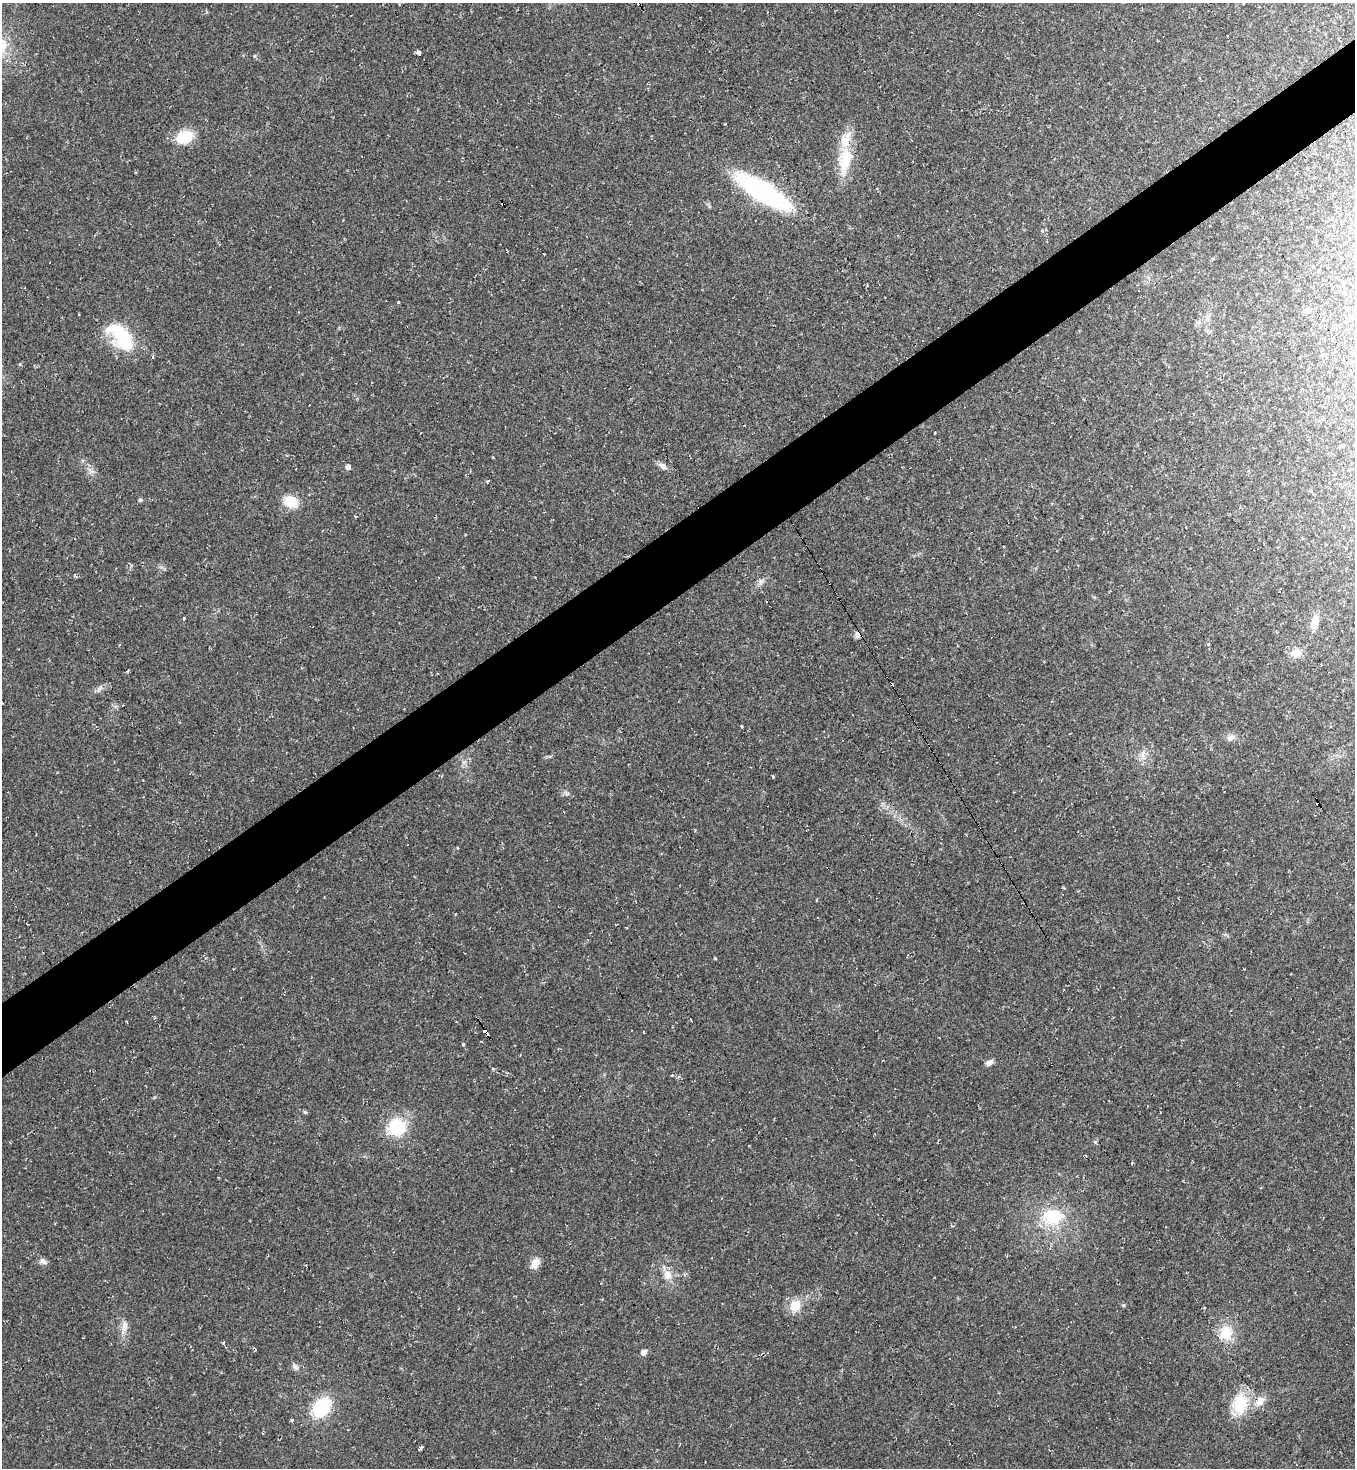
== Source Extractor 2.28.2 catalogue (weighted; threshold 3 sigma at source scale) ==
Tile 10 of 4 x 4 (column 2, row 3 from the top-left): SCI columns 1508-2860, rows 1471-2936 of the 5861 x 5867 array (HDU 1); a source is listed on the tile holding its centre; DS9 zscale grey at full resolution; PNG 1357 x 1470 px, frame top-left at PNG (2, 3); no overlay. Shown black and unused: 5% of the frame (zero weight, under 2 of 3 exposures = <1% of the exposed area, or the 3 px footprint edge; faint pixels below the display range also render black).
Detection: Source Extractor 2.28.2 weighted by HDU 2 'WHT'; one run over the whole footprint, this tile lists its part. Background 0.0314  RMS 0.0062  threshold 0.0279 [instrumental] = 3 sigma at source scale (4.5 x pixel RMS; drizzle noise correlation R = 1.50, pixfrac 1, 0.05/0.05 arcsec/px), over >= 5 px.
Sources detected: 58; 1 inside a brighter object's white glare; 13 cosmic-ray / hot-pixel residue — not listed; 1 inside a brighter listed object's ellipse — not listed separately; the other 43 listed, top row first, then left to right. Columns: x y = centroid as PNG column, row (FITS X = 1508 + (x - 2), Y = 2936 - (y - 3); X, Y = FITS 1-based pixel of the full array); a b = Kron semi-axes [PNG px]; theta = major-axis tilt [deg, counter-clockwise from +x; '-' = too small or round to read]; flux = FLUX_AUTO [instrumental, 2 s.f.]
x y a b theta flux
419 53 4 3 - 5.5
254 56 5 3 - 0.63
185 137 15 11 22 20
845 160 39 16 80 21
762 192 57 17 -32 90
544 254 3 2 - 0.67
1207 318 12 5 79 2.5
121 335 38 21 -44 32
662 466 11 7 -43 2.6
348 467 6 5 - 1.8
140 500 6 4 -1 0.76
291 502 17 13 -31 11
761 581 9 5 59 1.9
184 618 4 2 - 0.64
1314 621 18 9 72 6.3
857 635 7 6 - 2.6
1208 644 3 3 - 2.4
1296 653 12 9 11 6
99 689 9 4 45 1.6
741 726 3 3 - 4.4
1230 738 10 8 51 2.7
1143 757 9 6 -72 2.8
772 777 3 3 - 6.1
690 1019 4 3 - 1.9
484 1030 4 3 - 32
463 1044 3 3 - 3.4
989 1063 8 6 31 2.9
305 1112 5 4 - 0.84
396 1127 18 16 40 28
1053 1217 25 19 6 26
43 1261 11 6 -24 2.5
535 1263 11 9 58 6.1
667 1275 13 11 -68 5.8
795 1305 13 12 - 9.9
124 1325 15 7 74 4.2
1226 1333 18 15 -89 14
644 1352 5 5 - 3.5
295 1367 10 5 -52 1.8
1260 1401 12 9 58 5.5
1240 1404 31 19 82 19
321 1407 19 14 51 35
291 1420 3 3 - 1.5
420 1448 3 3 - 5.6
Overlapping masked pixels (flux is a lower limit): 1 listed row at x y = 484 1030
Unlisted compact peaks at least as high as the median listed source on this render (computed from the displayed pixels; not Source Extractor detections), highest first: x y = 715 958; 1123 1305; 20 364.